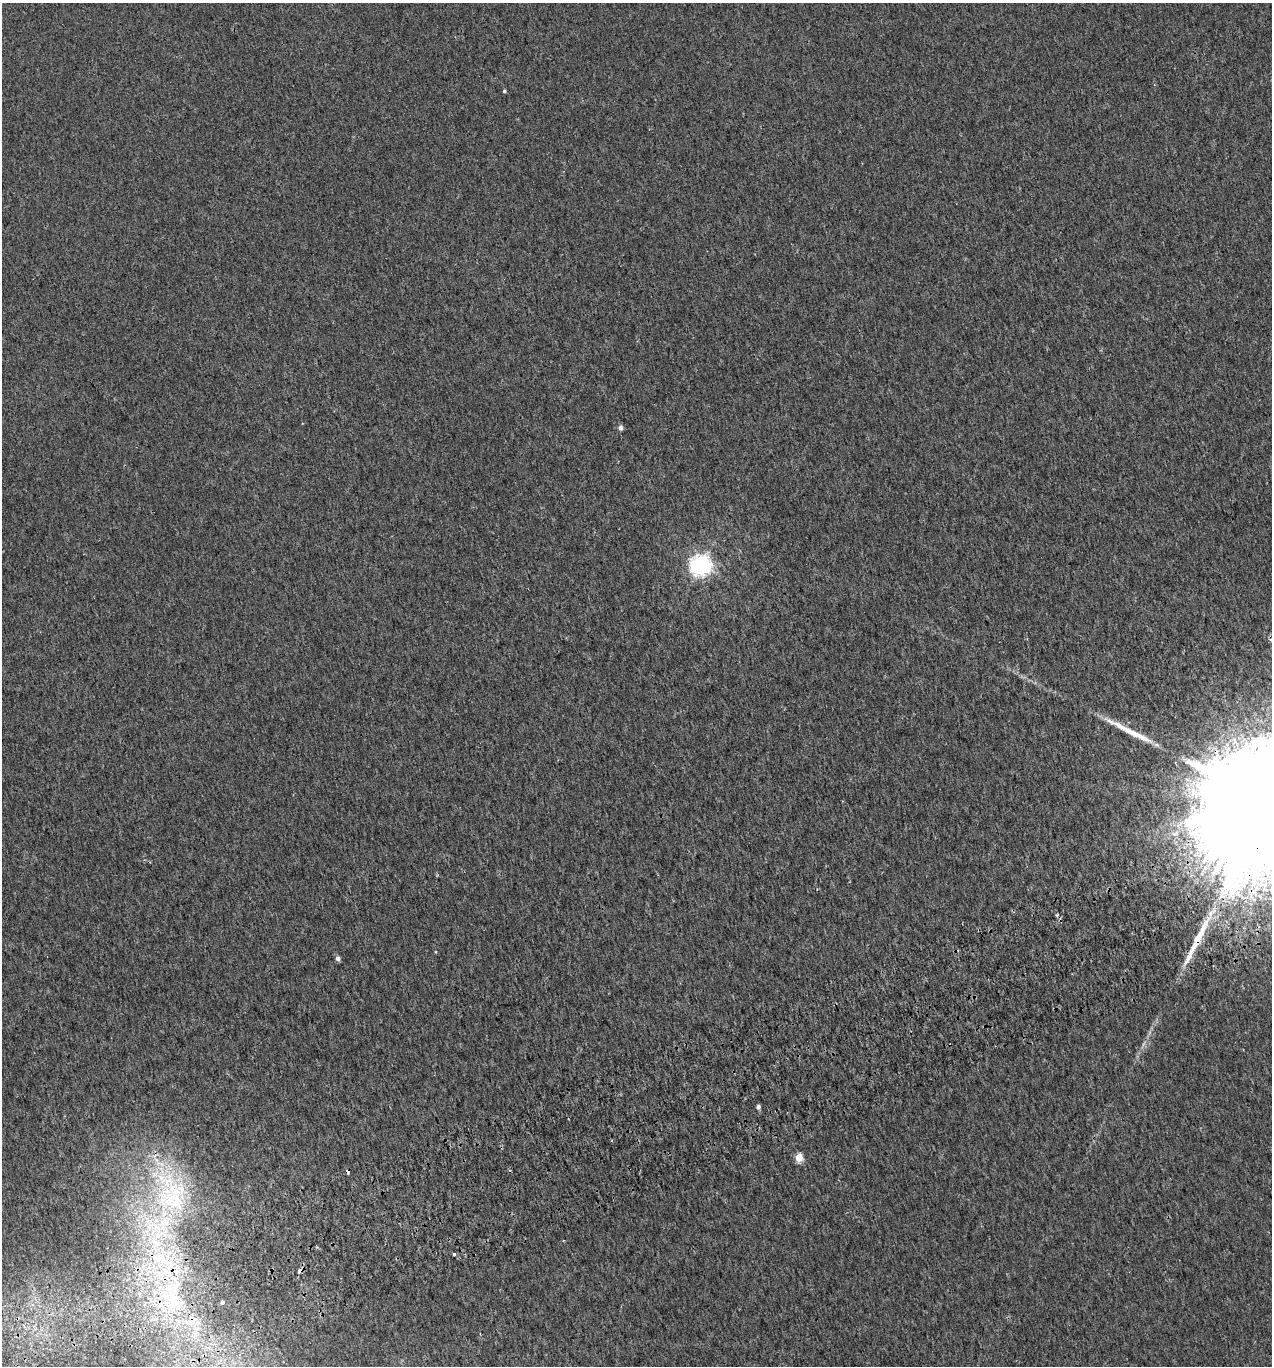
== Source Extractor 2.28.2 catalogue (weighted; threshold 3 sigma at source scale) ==
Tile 7 of 4 x 4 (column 3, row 2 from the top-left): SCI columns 2637-3906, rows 2775-4138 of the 5327 x 5546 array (HDU 1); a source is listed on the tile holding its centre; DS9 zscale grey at full resolution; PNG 1274 x 1368 px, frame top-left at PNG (2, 3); no overlay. Shown black and unused: <1% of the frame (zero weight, under 2 of 3 exposures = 3% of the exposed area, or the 3 px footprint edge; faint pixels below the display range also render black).
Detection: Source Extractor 2.28.2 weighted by HDU 2 'WHT'; one run over the whole footprint, this tile lists its part. Background 0.00186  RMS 0.0036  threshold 0.0163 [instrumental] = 3 sigma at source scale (4.5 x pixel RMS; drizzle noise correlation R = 1.50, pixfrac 1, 0.0396/0.0396 arcsec/px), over >= 5 px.
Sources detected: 25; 4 cosmic-ray / hot-pixel residue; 1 long thin detection or spike segment (spike, bleed or trail) — not listed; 6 inside a brighter listed object's ellipse — not listed separately; the other 14 listed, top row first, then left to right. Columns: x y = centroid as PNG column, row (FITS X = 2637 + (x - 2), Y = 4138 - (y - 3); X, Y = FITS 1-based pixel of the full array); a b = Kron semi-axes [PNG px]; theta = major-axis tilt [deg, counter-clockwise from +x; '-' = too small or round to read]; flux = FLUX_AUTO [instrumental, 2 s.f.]
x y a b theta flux
504 91 4 3 - 0.52
621 428 5 4 - 1.4
700 566 7 7 - 220
1267 800 57 28 -73 47000
1198 937 54 8 62 14
338 958 5 4 - 1.4
758 1107 5 4 - 1.2
799 1158 5 5 - 11
173 1201 55 33 -18 40
155 1242 13 7 -30 3.5
454 1254 3 3 - 2
159 1258 35 8 -19 8.6
173 1297 34 15 -55 17
222 1302 4 3 - 3.4
Overlapping masked pixels (flux is a lower limit): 3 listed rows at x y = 1267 800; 1198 937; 173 1297
Isophote crosses this tile's border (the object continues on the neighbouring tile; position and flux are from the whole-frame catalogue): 1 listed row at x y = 1267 800